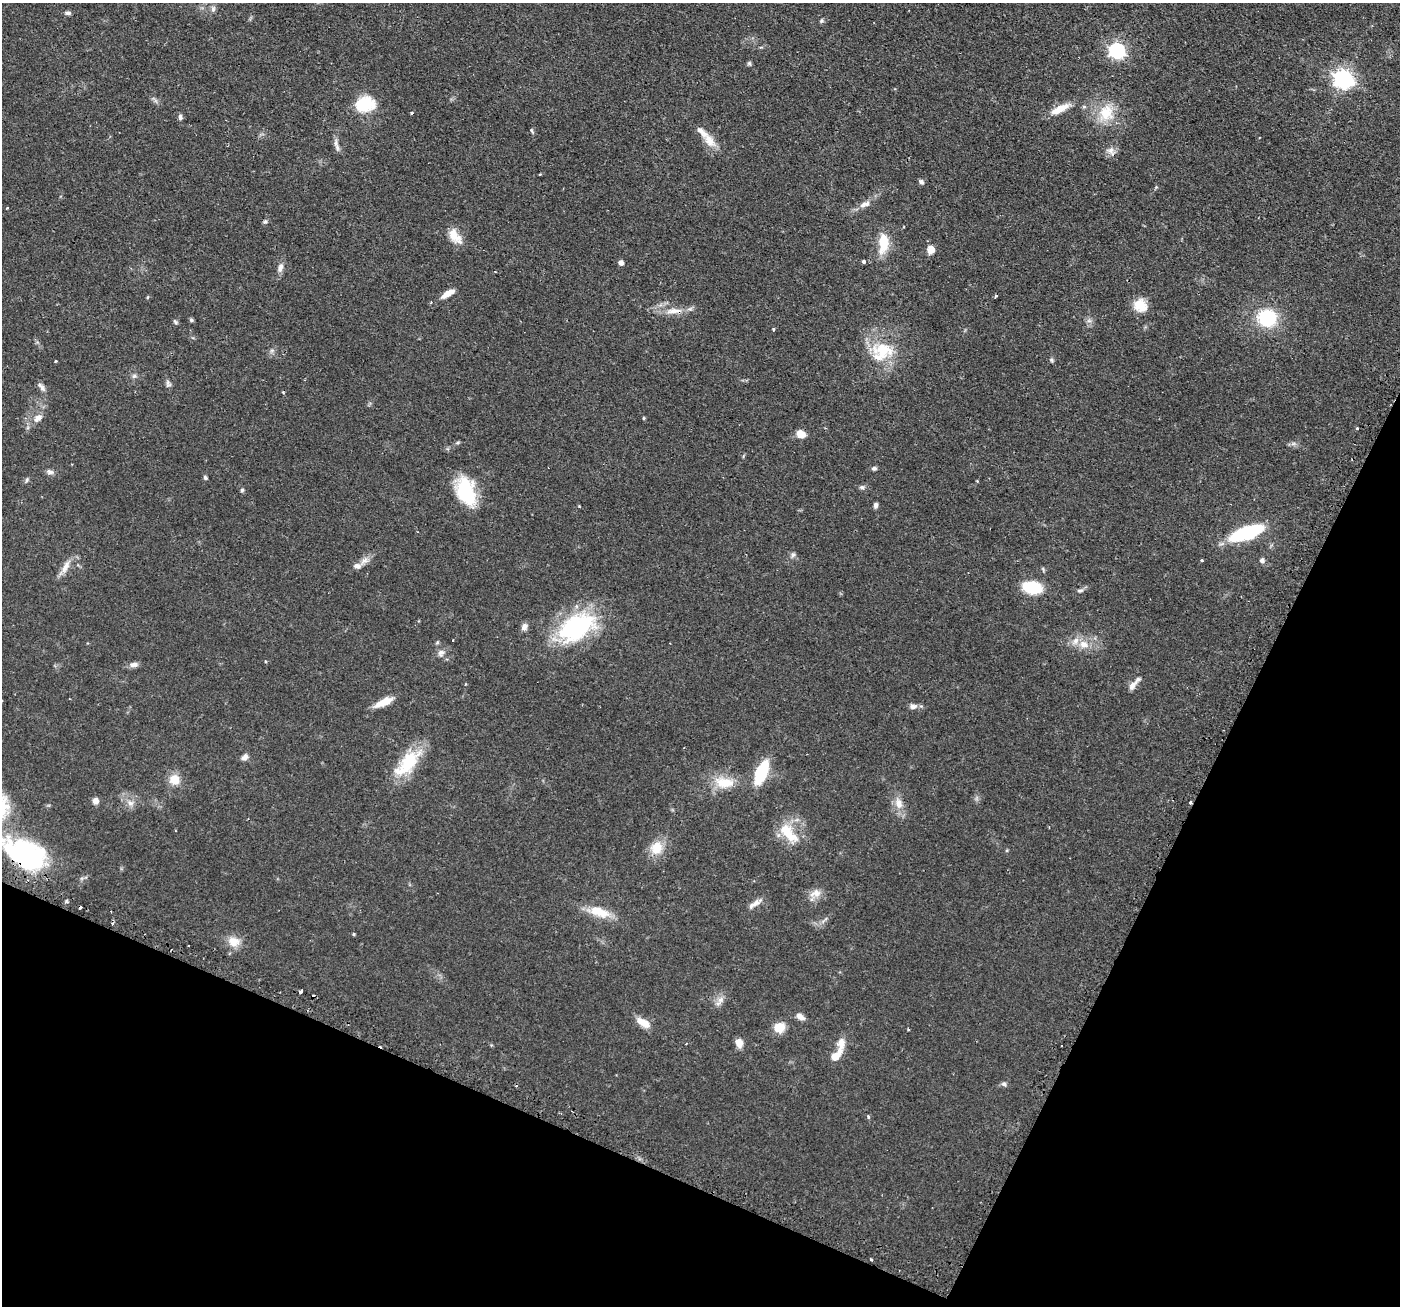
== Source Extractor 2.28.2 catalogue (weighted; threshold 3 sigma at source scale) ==
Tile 15 of 4 x 4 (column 3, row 4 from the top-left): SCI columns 2839-4236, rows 172-1475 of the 5676 x 5691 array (HDU 1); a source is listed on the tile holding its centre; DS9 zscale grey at full resolution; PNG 1402 x 1308 px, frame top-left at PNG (2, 3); no overlay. Shown black and unused: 23% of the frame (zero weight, under 2 of 3 exposures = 4% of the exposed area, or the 3 px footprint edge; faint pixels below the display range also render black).
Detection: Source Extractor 2.28.2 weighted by HDU 2 'WHT'; one run over the whole footprint, this tile lists its part. Background 0.0608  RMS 0.0049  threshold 0.0219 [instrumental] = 3 sigma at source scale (4.5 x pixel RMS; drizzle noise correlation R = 1.50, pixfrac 1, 0.05/0.05 arcsec/px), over >= 5 px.
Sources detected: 116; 6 cosmic-ray / hot-pixel residue — not listed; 3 inside a brighter listed object's ellipse — not listed separately; the other 107 listed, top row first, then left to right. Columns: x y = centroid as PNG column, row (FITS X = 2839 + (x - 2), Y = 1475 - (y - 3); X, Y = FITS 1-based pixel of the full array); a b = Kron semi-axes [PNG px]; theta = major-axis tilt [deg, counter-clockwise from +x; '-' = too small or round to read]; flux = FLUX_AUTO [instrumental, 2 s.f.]
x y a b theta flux
213 9 9 6 83 1.5
68 13 9 5 -4 1.2
821 21 6 5 - 0.88
1117 50 7 6 - 140
749 63 7 5 -75 0.83
1343 79 8 7 - 230
365 104 20 15 11 19
1084 107 5 5 - 0.79
1060 109 25 8 27 7.6
412 113 3 3 - 1.1
1106 113 26 20 63 14
180 117 8 5 -85 1.2
532 131 8 3 -56 0.61
709 140 21 12 -51 6.6
337 148 10 6 -82 1.9
1111 151 14 9 -46 3
540 174 5 3 - 0.36
921 182 6 5 - 1.5
866 204 12 7 25 2.6
265 222 7 5 62 0.87
455 236 22 12 -54 6.7
883 243 24 12 87 12
931 250 10 8 77 3.9
864 262 4 3 - 1.3
621 263 4 4 - 2.6
280 267 13 7 73 2.6
447 294 18 7 30 4.3
995 296 3 3 - 1
1140 305 15 13 -36 8.7
673 311 21 8 8 5.7
1267 318 18 16 0 29
191 320 5 5 - 0.81
1089 321 7 4 0 1.1
175 322 7 4 -52 0.82
773 329 3 3 - 1.6
272 350 7 4 19 0.95
881 351 33 27 6 22
1051 360 6 5 - 0.77
56 361 3 3 - 0.47
134 376 8 5 2 1.2
168 383 10 7 -77 1.5
41 387 14 6 -49 2
283 392 4 3 - 0.46
38 418 14 9 39 3.8
644 418 5 3 - 0.45
1357 428 3 3 - 1.6
801 434 10 8 -27 4.7
458 442 6 3 19 0.65
1293 444 7 4 19 1.1
874 468 7 5 2 1
50 472 9 7 -18 1.6
205 478 6 5 - 0.83
27 480 7 5 69 0.85
977 481 4 2 - 0.44
862 487 8 5 0 1.1
242 490 5 5 - 0.75
466 491 31 18 -68 28
876 505 6 5 - 1.5
579 506 3 3 - 0.39
1246 533 27 9 20 56
793 555 7 5 67 1.2
1202 560 3 3 - 2
1262 560 7 6 - 1.4
365 561 16 7 38 3.3
65 567 20 8 63 4.3
1032 587 15 9 -9 23
1080 591 10 5 18 1.4
524 627 10 7 59 2.3
577 627 47 28 30 58
453 640 3 2 - 0.56
437 643 6 4 20 0.62
1084 644 14 11 -3 5.9
441 653 11 8 50 2.4
265 661 4 3 - 0.43
134 665 12 6 7 2.2
1133 685 18 6 53 3.2
2 700 2 2 - 0.42
384 702 22 7 24 7.2
913 706 11 7 10 2
245 757 9 7 42 2.1
408 763 40 17 48 22
761 772 20 9 67 30
174 779 10 10 - 8.2
724 783 29 15 -5 12
95 801 7 7 - 2.6
130 803 11 8 -29 3
899 803 16 11 -78 5.3
788 833 32 14 -50 13
656 848 19 15 61 8.8
26 855 43 25 -27 79
815 893 18 11 24 4.6
755 903 22 6 35 3.2
599 912 31 12 -17 11
354 934 4 4 - 0.52
234 942 17 13 -12 6.6
301 991 4 3 - 2.8
720 1000 14 7 75 2.9
800 1017 11 7 -33 2.8
643 1022 18 8 -29 6.5
779 1027 12 11 - 7.5
908 1029 3 3 - 0.48
739 1043 9 7 -69 5.3
841 1043 15 10 86 4.6
836 1056 14 7 49 7.4
1004 1084 7 5 -36 1.2
868 1116 4 3 - 0.89
871 1259 3 2 - 0.62
Overlapping masked pixels (flux is a lower limit): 2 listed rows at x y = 673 311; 26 855
Isophote crosses this tile's border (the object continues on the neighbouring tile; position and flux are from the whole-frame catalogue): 2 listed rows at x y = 2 700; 26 855